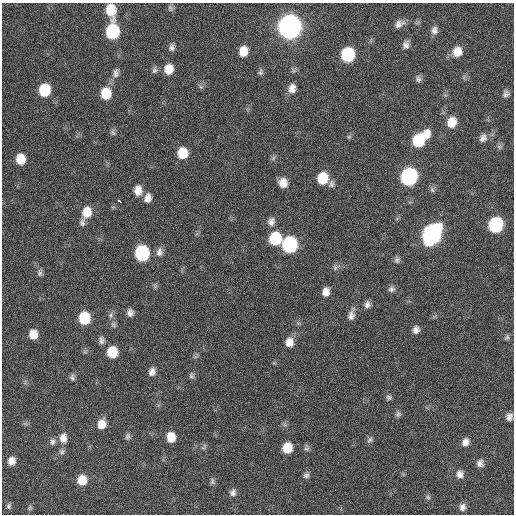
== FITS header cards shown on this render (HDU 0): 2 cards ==
NAXIS1  =                  512 / Axis length
NAXIS2  =                  512 / Axis length

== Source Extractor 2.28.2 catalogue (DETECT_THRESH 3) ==
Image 512 x 512 px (HDU 0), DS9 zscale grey, 1 PNG px = 1 image px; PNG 516 x 516 px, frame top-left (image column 1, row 512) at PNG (2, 3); no overlay
Background 158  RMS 13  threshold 38.4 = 3 sigma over >= 5 px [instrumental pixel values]
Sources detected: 90; all 90 listed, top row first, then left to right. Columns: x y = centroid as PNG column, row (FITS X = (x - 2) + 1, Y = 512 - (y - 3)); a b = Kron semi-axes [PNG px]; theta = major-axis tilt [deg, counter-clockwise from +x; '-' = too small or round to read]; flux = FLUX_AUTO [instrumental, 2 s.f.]
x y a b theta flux
170 8 9 6 -64 2200
111 10 11 9 -83 24000
399 24 13 8 33 5100
290 27 11 10 - 930000
434 30 10 8 82 4400
112 31 11 9 85 78000
406 45 11 8 76 4300
171 47 9 7 83 3200
243 51 10 8 78 12000
457 52 11 9 64 12000
348 55 10 9 - 74000
169 69 10 9 - 13000
155 70 9 7 56 2800
260 72 8 7 - 2100
116 73 13 8 77 4600
418 79 9 7 85 2800
292 88 12 9 70 6700
44 90 10 8 85 40000
106 94 11 9 85 24000
506 94 9 8 - 3200
452 122 11 9 71 14000
113 132 9 6 -55 2100
349 137 7 5 44 1500
483 138 11 8 64 4400
420 139 16 9 43 54000
499 147 7 6 - 2100
182 153 10 8 85 21000
20 159 9 8 - 16000
409 176 10 9 - 200000
322 178 11 9 75 25000
283 183 9 8 - 9200
331 184 10 7 85 3200
138 190 11 8 89 8400
432 190 9 5 -64 2200
148 198 10 8 73 6200
119 201 5 3 - 6100
87 212 12 9 74 15000
271 222 11 9 71 5000
82 223 9 7 89 2900
496 225 10 9 - 110000
432 234 12 10 62 340000
275 238 10 9 - 45000
290 245 10 9 - 130000
159 252 12 8 81 4400
142 253 10 9 - 100000
397 260 8 8 - 2600
335 268 7 6 - 2100
40 273 9 7 81 2500
392 289 9 7 15 3000
326 292 9 7 78 6600
367 304 9 7 71 3900
130 313 8 7 - 4200
111 315 9 6 81 3000
351 315 16 8 76 5600
84 318 9 8 - 38000
113 325 9 6 -51 2600
416 330 8 7 - 4200
33 334 8 7 - 11000
507 338 9 5 41 1800
101 340 10 6 -82 3000
289 342 11 9 83 8300
112 352 9 8 - 26000
152 372 10 7 75 5000
191 376 8 7 - 2200
72 377 8 7 - 2300
389 397 8 6 -32 2100
398 414 8 7 - 2400
509 417 7 7 - 4100
101 424 10 9 - 9900
127 436 9 6 70 2300
171 437 9 8 - 14000
63 438 13 10 90 8000
370 440 9 7 44 2400
52 442 9 7 78 2900
465 442 9 7 60 5300
204 447 9 5 50 1900
287 448 9 8 - 19000
307 448 9 7 62 2300
62 452 8 7 - 2500
11 461 7 6 - 7200
480 463 9 8 - 4300
460 474 9 8 - 5100
306 475 9 7 31 2700
82 480 9 8 - 16000
212 481 9 6 -63 2200
233 493 9 8 - 3500
428 497 7 5 -44 1700
8 506 7 6 - 1900
462 507 9 7 83 4100
29 508 7 5 49 1500